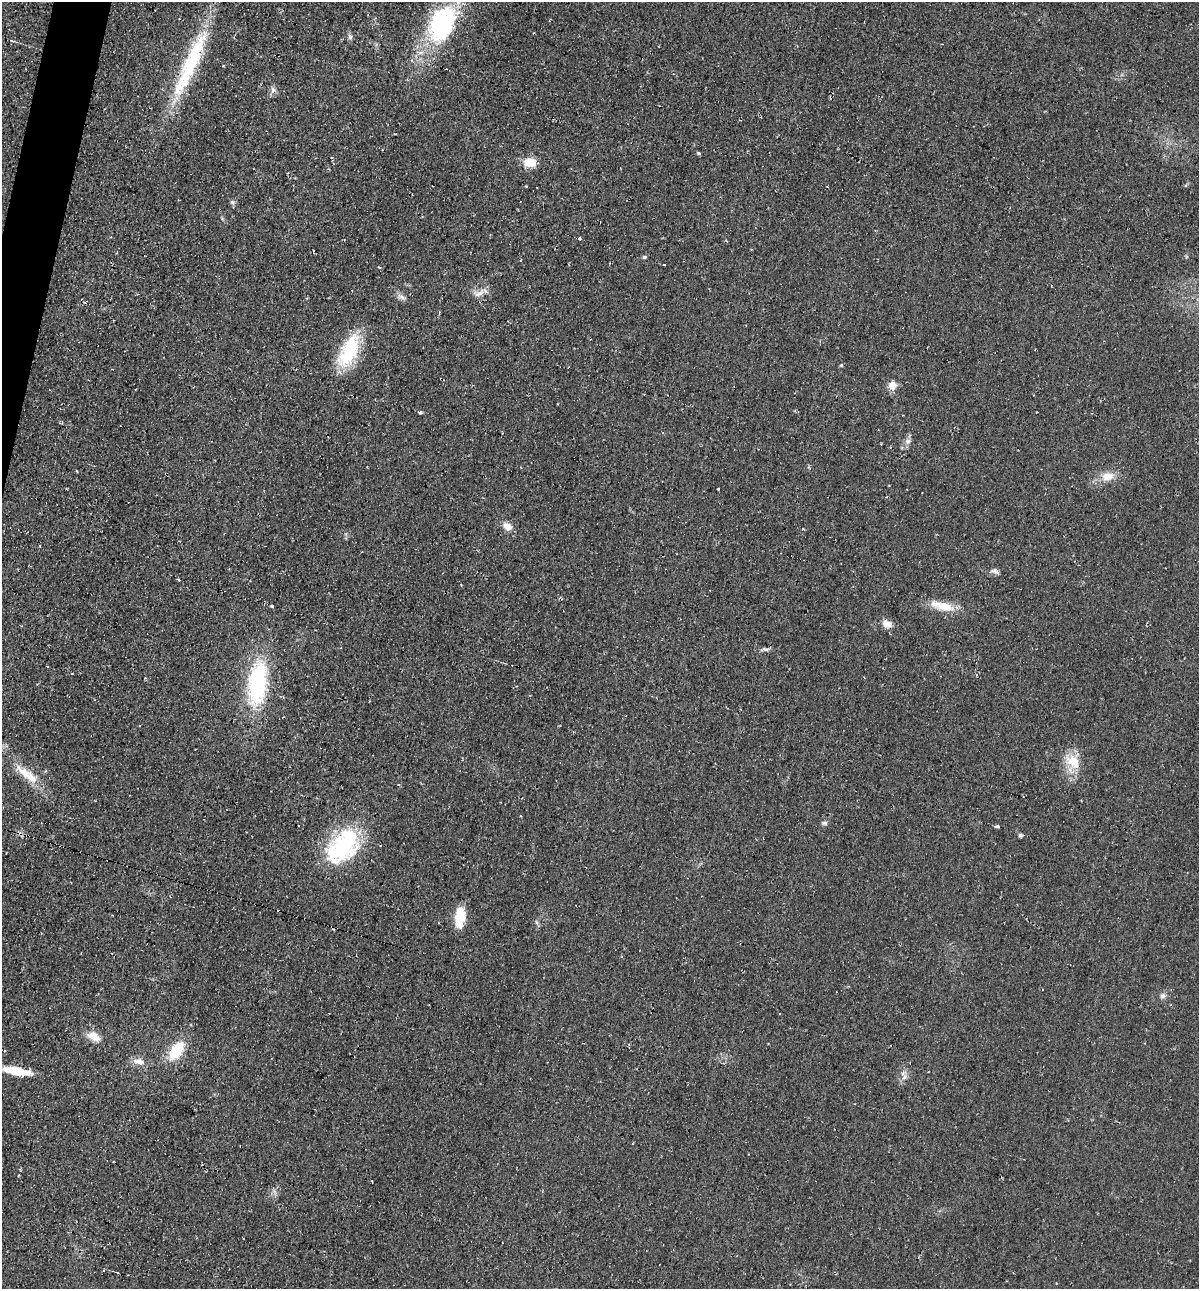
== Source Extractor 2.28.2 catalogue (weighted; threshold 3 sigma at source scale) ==
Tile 11 of 4 x 4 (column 3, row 3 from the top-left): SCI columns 2518-3714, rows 1298-2584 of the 5225 x 5189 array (HDU 1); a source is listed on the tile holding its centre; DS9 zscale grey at full resolution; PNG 1201 x 1291 px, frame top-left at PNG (2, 2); no overlay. Shown black and unused: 1% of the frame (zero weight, under 2 of 3 exposures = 1% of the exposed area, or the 3 px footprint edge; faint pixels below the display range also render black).
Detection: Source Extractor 2.28.2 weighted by HDU 2 'WHT'; one run over the whole footprint, this tile lists its part. Background 0.0842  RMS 0.014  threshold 0.0626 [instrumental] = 3 sigma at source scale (4.5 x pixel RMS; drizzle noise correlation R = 1.50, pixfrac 1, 0.05/0.05 arcsec/px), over >= 5 px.
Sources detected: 42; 1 cosmic-ray / hot-pixel residue — not listed; the other 41 listed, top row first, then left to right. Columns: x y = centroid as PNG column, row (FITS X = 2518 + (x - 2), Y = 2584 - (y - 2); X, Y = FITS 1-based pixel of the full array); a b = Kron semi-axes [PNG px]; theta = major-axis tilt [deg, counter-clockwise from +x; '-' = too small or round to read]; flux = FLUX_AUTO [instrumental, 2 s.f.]
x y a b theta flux
442 24 43 28 66 180
350 37 8 5 -65 3.4
190 64 100 16 66 130
273 90 10 6 80 4.8
698 153 5 4 - 1.9
530 162 12 8 -5 24
232 202 6 6 - 2.7
580 239 4 3 - 4.7
644 257 5 4 - 2.6
664 264 3 2 - 2.4
479 293 20 6 21 9.3
402 297 11 5 -26 4.8
349 351 43 18 64 75
841 365 5 4 - 1.4
892 385 11 9 79 12
420 412 4 3 - 7.4
908 441 9 6 15 4.6
1108 476 17 10 4 18
507 526 12 9 -40 11
803 529 3 2 - 6.4
994 571 10 7 -43 4.4
178 580 4 3 - 2.1
272 606 3 3 - 3.8
942 606 37 9 -15 26
887 624 12 9 -22 11
765 649 12 5 -3 3.9
47 666 3 3 - 3.6
258 683 48 20 84 150
1073 761 25 16 -44 29
29 776 38 11 -39 30
825 823 7 5 -2 3.2
997 827 3 3 - 21
1020 835 5 5 - 2.9
343 846 47 29 49 140
460 917 23 10 84 30
1163 996 8 6 30 4.8
94 1036 17 10 -27 16
176 1050 17 9 54 54
139 1061 13 8 -14 11
17 1071 26 8 -10 41
904 1076 12 8 -58 7.4
Isophote crosses this tile's border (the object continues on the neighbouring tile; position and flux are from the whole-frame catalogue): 1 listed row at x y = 442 24